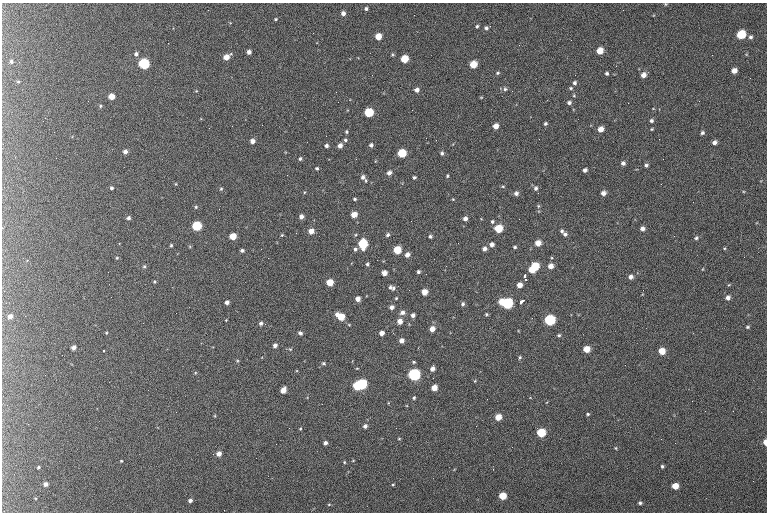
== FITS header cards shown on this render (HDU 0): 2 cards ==
NAXIS1  =                  765 /fastest changing axis
NAXIS2  =                  510 /next to fastest changing axis

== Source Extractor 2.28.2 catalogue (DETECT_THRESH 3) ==
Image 765 x 510 px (HDU 0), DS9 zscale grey, 1 PNG px = 1 image px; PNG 769 x 514 px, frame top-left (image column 1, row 510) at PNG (2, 3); no overlay
Background 170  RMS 9.4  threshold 28.1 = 3 sigma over >= 5 px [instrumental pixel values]
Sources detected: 203; all 203 listed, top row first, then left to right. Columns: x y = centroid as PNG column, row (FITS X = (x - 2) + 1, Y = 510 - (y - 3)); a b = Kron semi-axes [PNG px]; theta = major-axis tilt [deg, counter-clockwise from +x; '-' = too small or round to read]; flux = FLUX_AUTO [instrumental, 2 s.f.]
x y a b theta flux
665 4 5 3 - 510
366 9 4 4 - 1300
208 10 2 2 - 460
343 13 5 4 - 2700
275 19 3 3 - 700
477 26 4 4 - 990
486 28 5 5 - 1500
313 33 3 2 - 460
741 35 6 5 - 30000
378 37 5 5 - 9100
750 37 4 4 - 1300
168 43 3 2 - 500
519 45 2 2 - 260
600 51 5 5 - 9500
249 52 4 4 - 2400
136 54 5 5 - 1800
392 54 4 4 - 770
712 55 2 2 - 320
227 57 6 4 38 6000
404 59 5 5 - 17000
11 61 5 5 - 1300
19 62 2 2 - 340
144 64 6 5 - 70000
473 64 5 5 - 15000
734 71 5 4 - 4200
498 73 5 4 - 900
607 73 4 4 - 1100
643 75 5 4 - 3800
18 82 4 4 - 760
575 83 5 4 - 1400
571 88 5 4 - 900
505 89 6 5 - 1200
417 90 5 4 - 2700
574 95 5 4 - 690
112 97 5 5 - 7600
481 97 5 3 - 510
88 101 2 2 - 290
338 102 2 2 - 250
569 103 5 4 - 1600
100 106 5 4 - 880
369 113 5 5 - 32000
651 121 5 5 - 1400
545 123 4 4 - 1100
232 126 2 2 - 460
496 126 5 4 - 5600
600 129 5 4 - 5600
652 129 4 3 - 660
346 132 3 3 - 840
702 133 5 4 - 1300
326 136 2 2 - 280
426 138 2 2 - 270
659 139 2 2 - 610
345 140 5 4 - 1300
252 141 5 4 - 3200
714 142 4 4 - 2600
3 144 2 2 - 320
371 145 4 4 - 1700
326 146 4 4 - 1500
340 146 4 4 - 3300
125 151 4 4 - 2600
402 153 5 5 - 27000
442 153 5 4 - 1300
300 159 4 4 - 1100
356 159 2 2 - 490
663 159 2 2 - 830
623 163 5 5 - 2200
646 165 5 4 - 1400
317 168 4 3 - 990
585 170 4 4 - 2200
389 173 5 5 - 2600
287 175 2 2 - 880
447 176 5 3 - 760
363 177 6 6 - 2700
414 177 3 3 - 1100
176 184 5 3 - 530
661 184 2 2 - 330
503 186 4 4 - 660
112 188 4 3 - 1100
536 188 6 5 - 1600
221 189 5 4 - 810
304 192 4 3 - 520
516 193 5 5 - 2000
603 193 5 4 - 3000
355 199 4 3 - 860
453 199 4 3 - 520
538 206 5 5 - 820
196 207 4 4 - 720
354 214 5 4 - 7100
301 217 4 4 - 2800
128 218 4 4 - 1500
465 219 4 4 - 2400
492 222 5 5 - 1200
197 226 5 5 - 43000
498 228 5 5 - 20000
642 229 4 4 - 2400
311 231 5 5 - 4800
562 231 4 4 - 1200
565 234 5 5 - 1600
282 235 4 4 - 630
388 235 5 4 - 1400
233 236 5 5 - 11000
430 236 4 4 - 1100
696 238 5 4 - 1200
538 243 5 4 - 6800
363 244 6 5 - 38000
492 244 4 4 - 2900
171 245 3 3 - 780
515 247 4 3 - 990
724 248 4 3 - 600
261 249 2 2 - 390
355 249 5 4 - 1300
484 249 5 4 - 2500
242 250 4 3 - 1300
397 250 5 5 - 19000
407 255 5 4 - 3300
117 258 4 3 - 600
367 264 4 3 - 1100
144 266 5 4 - 860
535 266 5 5 - 18000
550 266 5 5 - 4600
703 269 5 3 - 450
532 270 5 4 - 12000
418 272 3 3 - 1100
384 273 4 4 - 4100
426 274 2 2 - 300
525 275 4 3 - 2600
631 277 5 4 - 2800
526 279 3 3 - 970
154 282 4 4 - 660
330 282 5 5 - 11000
519 285 5 4 - 5100
392 288 7 4 -22 2100
424 292 5 4 - 7000
396 298 4 3 - 620
728 298 6 5 - 2500
358 299 4 4 - 3600
501 301 4 4 - 6100
227 302 4 4 - 2300
521 302 5 3 - 7100
507 303 6 6 - 80000
463 304 5 4 - 1400
392 307 4 4 - 2400
402 312 6 5 - 2600
486 314 4 3 - 820
413 315 4 4 - 2200
10 316 5 4 - 3000
341 316 7 5 -30 14000
226 320 3 3 - 410
550 320 6 5 - 71000
400 321 5 5 - 4100
261 323 4 4 - 1600
747 327 5 4 - 860
432 329 5 4 - 4800
106 333 4 3 - 530
300 333 5 3 - 1300
381 333 4 4 - 3800
393 333 2 2 - 300
559 335 5 4 - 930
401 340 4 4 - 3600
275 345 4 4 - 2200
74 348 4 4 - 2800
290 349 5 4 - 710
586 349 5 5 - 10000
104 351 3 2 - 730
662 351 5 5 - 9200
520 357 5 4 - 890
237 361 4 4 - 680
413 362 5 4 - 780
324 363 5 4 - 930
357 368 4 2 - 450
432 368 6 4 71 2700
414 374 6 5 - 130000
475 381 4 4 - 560
362 384 6 6 - 67000
357 385 5 4 - 25000
434 387 5 4 - 7000
283 390 5 4 - 5900
414 398 4 3 - 910
588 414 4 3 - 830
215 416 5 3 - 520
498 417 5 5 - 8300
365 426 5 4 - 2100
300 429 4 3 - 570
541 432 5 5 - 29000
399 439 4 4 - 630
765 442 5 3 - 5200
325 443 4 4 - 2000
615 448 4 4 - 570
219 454 5 5 - 3800
121 461 3 2 - 550
353 461 4 2 - 380
344 462 4 3 - 650
662 466 4 3 - 970
38 467 3 3 - 790
493 469 2 2 - 1700
46 484 4 4 - 2800
393 485 4 3 - 610
675 486 5 5 - 10000
503 496 5 5 - 15000
190 500 4 4 - 2100
640 503 4 3 - 1300
329 504 5 3 - 580
224 510 3 2 - 490
At the frame edge (FLAGS 8, measured only in part): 3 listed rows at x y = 665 4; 3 144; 765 442

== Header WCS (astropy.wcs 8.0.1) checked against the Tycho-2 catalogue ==
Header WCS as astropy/WCSLIB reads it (CRVAL/CRPIX/CD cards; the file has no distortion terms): RA---TAN/DEC--TAN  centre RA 01:46:30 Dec +61:13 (26.63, +61.21 deg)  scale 1.49 arcsec/px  FOV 18.9' x 12.6'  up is +179 deg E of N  parity flipped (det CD > 0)
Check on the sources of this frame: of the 60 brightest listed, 45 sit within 2.0 arcsec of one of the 64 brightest Tycho-2 stars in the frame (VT <= 13.24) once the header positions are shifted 0.09 arcsec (0.02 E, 0.09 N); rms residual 0.67 arcsec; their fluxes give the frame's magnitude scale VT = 21.30 - 2.5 log10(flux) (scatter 0.12 mag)
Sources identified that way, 46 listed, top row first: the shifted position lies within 2.0 arcsec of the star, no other Tycho-2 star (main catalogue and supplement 1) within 4.0 arcsec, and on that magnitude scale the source's flux lands within +1.5 / -3 mag of the star's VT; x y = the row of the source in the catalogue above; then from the Tycho-2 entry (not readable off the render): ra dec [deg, ICRS J2000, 3 dp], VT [Tycho-2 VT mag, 2 dp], TYC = Tycho-2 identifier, HIP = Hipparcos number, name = IAU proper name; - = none
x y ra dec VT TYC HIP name
741 35 26.325 +61.116 10.09 4032-1619-1 - -
378 37 26.635 +61.119 11.41 4032-2650-1 - -
600 51 26.445 +61.124 11.30 4032-1689-1 - -
249 52 26.744 +61.127 12.89 4032-2113-1 - -
227 57 26.764 +61.129 11.85 4032-1709-1 - -
404 59 26.612 +61.128 10.62 4032-1751-1 - -
144 64 26.834 +61.132 9.18 4032-3020-1 8325 -
473 64 26.553 +61.130 10.93 4032-1661-1 - -
112 97 26.862 +61.146 11.44 4032-2778-1 - -
369 113 26.642 +61.151 10.08 4032-2415-1 - -
496 126 26.533 +61.155 12.62 4032-2478-1 - -
600 129 26.444 +61.156 12.68 4032-3047-1 - -
402 153 26.613 +61.167 10.35 4032-2171-1 - -
354 214 26.653 +61.193 11.74 4032-2359-1 - -
197 226 26.787 +61.198 9.65 4032-1477-1 8305 -
498 228 26.529 +61.198 10.56 4032-2137-1 - -
311 231 26.689 +61.200 12.59 4032-2479-1 - -
233 236 26.756 +61.203 11.03 4032-2516-1 - -
538 243 26.495 +61.203 11.81 4032-1213-1 - -
363 244 26.645 +61.205 10.21 4032-1089-1 - -
397 250 26.615 +61.207 10.76 4032-1965-1 - -
535 266 26.497 +61.213 10.59 4032-1893-1 - -
550 266 26.484 +61.213 11.55 4032-2367-1 - -
532 270 26.500 +61.214 10.98 4032-1893-2 - -
631 277 26.415 +61.216 12.28 4032-1659-1 - -
330 282 26.673 +61.221 10.99 4032-1437-1 - -
424 292 26.591 +61.224 11.47 4032-2812-1 - -
358 299 26.648 +61.228 11.81 4032-1819-1 - -
501 301 26.526 +61.228 11.20 4032-3101-1 8239 -
507 303 26.520 +61.228 9.04 4032-2269-1 8239 -
10 316 26.946 +61.237 12.23 4032-2998-1 - -
341 316 26.663 +61.235 11.10 4032-2259-1 - -
550 320 26.484 +61.235 9.05 4032-1601-1 - -
401 340 26.610 +61.244 10.95 4032-1633-1 - -
586 349 26.452 +61.247 11.23 4032-2581-1 - -
662 351 26.387 +61.247 11.87 4032-2955-1 - -
414 374 26.599 +61.258 8.60 4032-2615-1 8260 -
362 384 26.644 +61.262 9.35 4032-3013-1 - -
357 385 26.648 +61.263 10.38 4032-3099-1 - -
434 387 26.582 +61.264 11.79 4032-1531-1 - -
283 390 26.711 +61.266 11.79 4032-2907-1 - -
498 417 26.526 +61.275 11.34 4032-1925-1 - -
541 432 26.489 +61.281 10.27 4032-2021-1 - -
46 484 26.914 +61.306 12.51 4032-2601-1 - -
675 486 26.373 +61.302 11.38 4032-989-1 - -
503 496 26.521 +61.308 10.86 4032-2811-1 - -